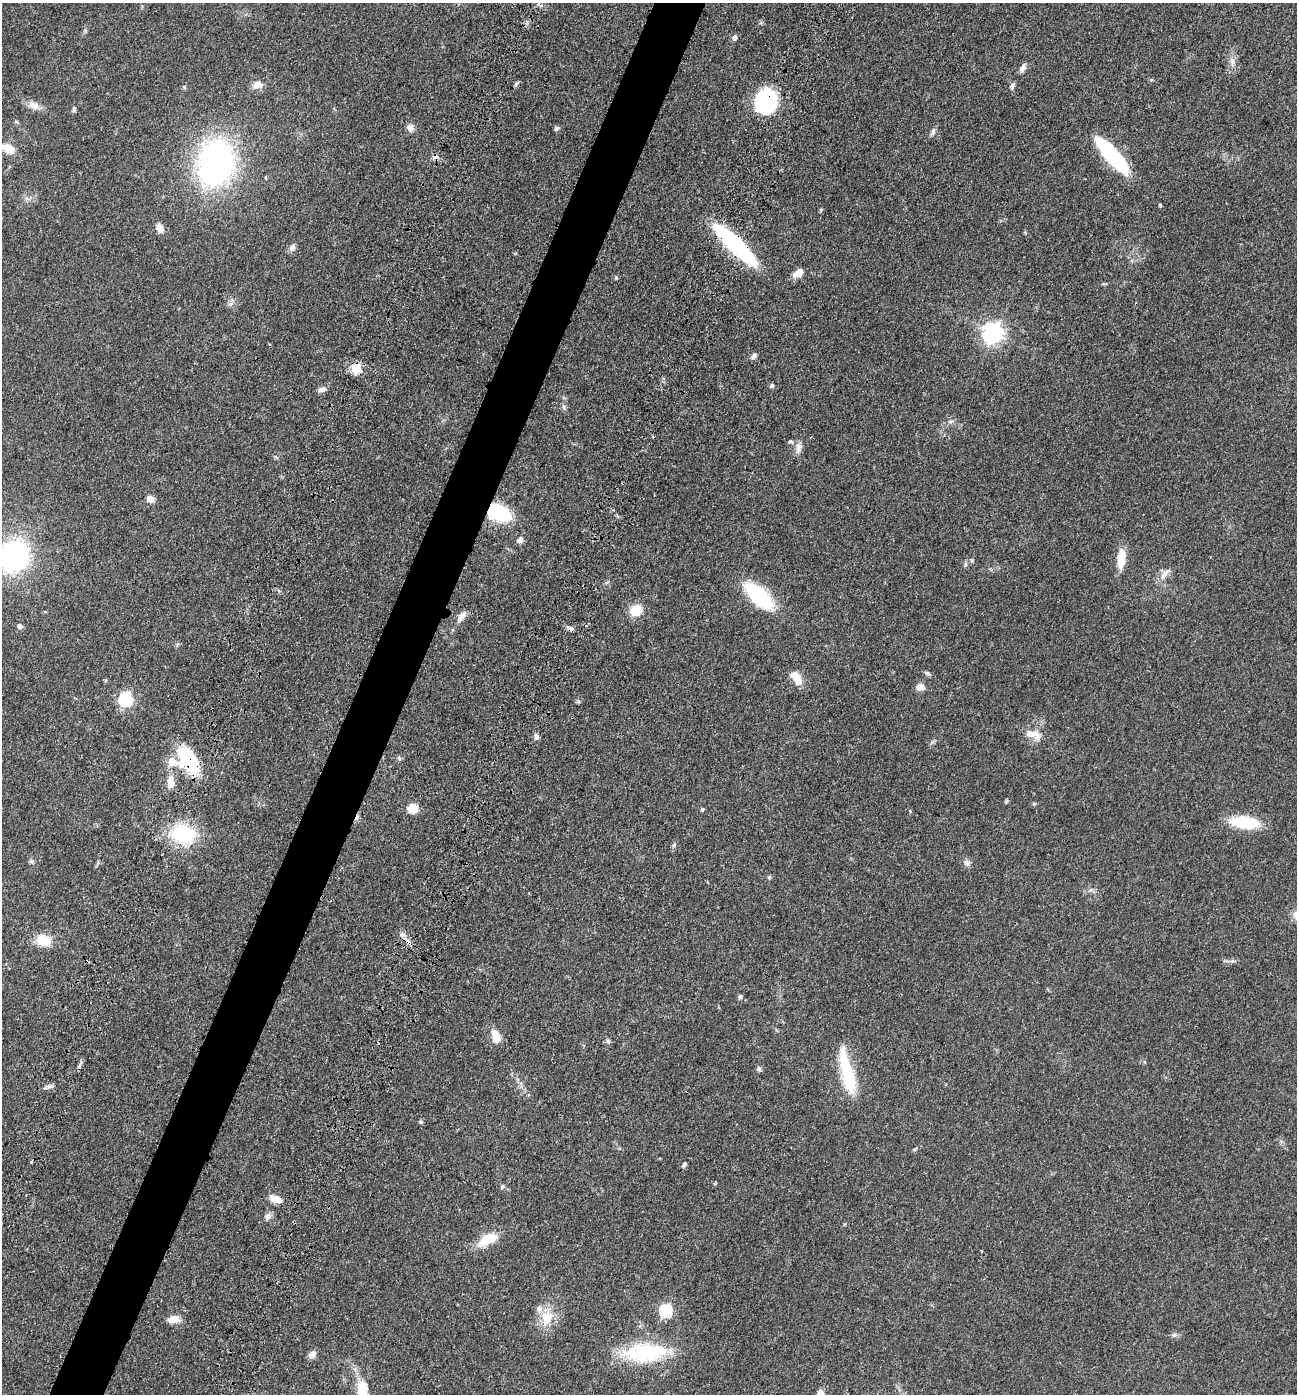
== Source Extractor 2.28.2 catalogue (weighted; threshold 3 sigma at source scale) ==
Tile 7 of 4 x 4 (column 3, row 2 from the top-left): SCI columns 2916-4210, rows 2913-4304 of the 5967 x 5890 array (HDU 1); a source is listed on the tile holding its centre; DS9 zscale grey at full resolution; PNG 1299 x 1396 px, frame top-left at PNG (2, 3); no overlay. Shown black and unused: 4% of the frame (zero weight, under 3 of 4 exposures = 11% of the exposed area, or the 3 px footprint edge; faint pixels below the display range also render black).
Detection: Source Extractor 2.28.2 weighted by HDU 2 'WHT'; one run over the whole footprint, this tile lists its part. Background 0.0618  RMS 0.0045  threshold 0.0201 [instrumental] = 3 sigma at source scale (4.5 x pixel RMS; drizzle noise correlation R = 1.50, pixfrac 1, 0.05/0.05 arcsec/px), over >= 5 px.
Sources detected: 96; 1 inside a brighter object's white glare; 4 cosmic-ray / hot-pixel residue — not listed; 2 inside a brighter listed object's ellipse — not listed separately; the other 89 listed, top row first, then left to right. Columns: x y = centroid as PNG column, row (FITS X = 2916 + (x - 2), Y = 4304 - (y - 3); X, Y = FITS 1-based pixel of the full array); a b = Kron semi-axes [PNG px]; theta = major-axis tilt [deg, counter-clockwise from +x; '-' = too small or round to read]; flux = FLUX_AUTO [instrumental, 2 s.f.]
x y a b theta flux
734 38 5 5 - 1.9
1232 62 14 7 -81 2.7
1023 68 12 6 62 1.8
1151 80 6 4 0 0.52
257 84 11 9 12 3.8
516 84 8 4 67 0.8
1012 86 10 5 80 1.1
184 87 6 4 -46 0.56
766 101 23 19 68 41
34 105 15 10 -20 3.5
74 109 6 4 87 0.82
410 128 10 8 -61 2.1
556 128 6 5 - 1
933 132 11 5 74 1.3
8 149 12 8 -23 7.1
1112 155 35 11 -48 56
215 162 33 26 81 150
1160 205 4 4 - 0.49
821 210 6 4 88 0.5
159 228 13 9 -67 2.7
735 245 49 12 -44 65
292 247 9 7 62 1.8
798 273 11 7 35 4.2
616 277 5 4 - 0.66
230 304 6 5 - 1
993 333 8 7 - 220
754 356 9 5 50 1.5
356 368 6 5 - 25
772 386 6 5 - 0.73
322 389 12 6 14 1.6
564 407 10 4 -79 0.99
950 421 9 4 9 0.97
791 441 7 5 -23 0.88
799 448 15 8 71 2.5
276 457 7 3 -37 0.55
150 499 10 8 -29 2.5
498 513 22 14 -21 28
520 540 7 7 - 1.9
14 556 22 19 54 92
1121 559 25 10 84 7.3
972 560 6 4 89 0.57
1166 572 18 6 27 2.5
759 596 35 16 -43 32
636 610 14 11 22 7.9
461 617 18 8 53 2.9
19 626 6 6 - 1.7
570 628 10 5 -21 1.5
927 673 10 4 -28 0.9
796 678 17 9 -54 6.6
920 687 10 8 -12 3.1
125 699 7 6 - 65
1031 734 18 12 -23 5.1
536 736 8 6 -66 1.4
399 758 6 5 - 0.78
188 760 35 18 -56 28
170 782 15 9 -87 4.6
1006 801 5 4 - 0.62
1034 804 6 4 -18 0.52
413 809 10 9 - 6.5
702 809 5 4 - 0.68
910 811 3 3 - 0.38
1245 822 29 12 -5 20
183 834 23 18 -15 32
31 861 6 5 - 0.78
967 863 10 8 -33 1.8
769 877 6 5 - 0.67
402 934 8 6 -22 1.7
43 940 13 10 -7 11
1232 961 5 5 - 0.77
740 997 7 5 79 0.87
496 1037 16 10 -81 5.3
608 1041 7 4 -45 0.78
759 1069 7 5 -47 1
848 1078 38 16 -78 21
49 1086 9 4 8 1.2
421 1122 6 5 - 0.69
684 1164 7 5 58 1
502 1186 6 5 - 0.69
275 1199 15 8 -23 4.3
267 1216 11 7 49 1.8
488 1239 29 13 26 9.3
666 1310 6 6 - 49
547 1318 22 16 68 9.4
174 1319 15 8 7 4
1174 1335 7 5 43 0.93
645 1353 56 22 3 36
312 1354 10 7 50 2.3
362 1385 13 11 63 4.4
820 1394 12 9 63 2.9
Overlapping masked pixels (flux is a lower limit): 6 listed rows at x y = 766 101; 735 245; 356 368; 498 513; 570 628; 188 760
Isophote crosses this tile's border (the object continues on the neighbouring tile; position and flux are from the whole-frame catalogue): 2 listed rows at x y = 14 556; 820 1394